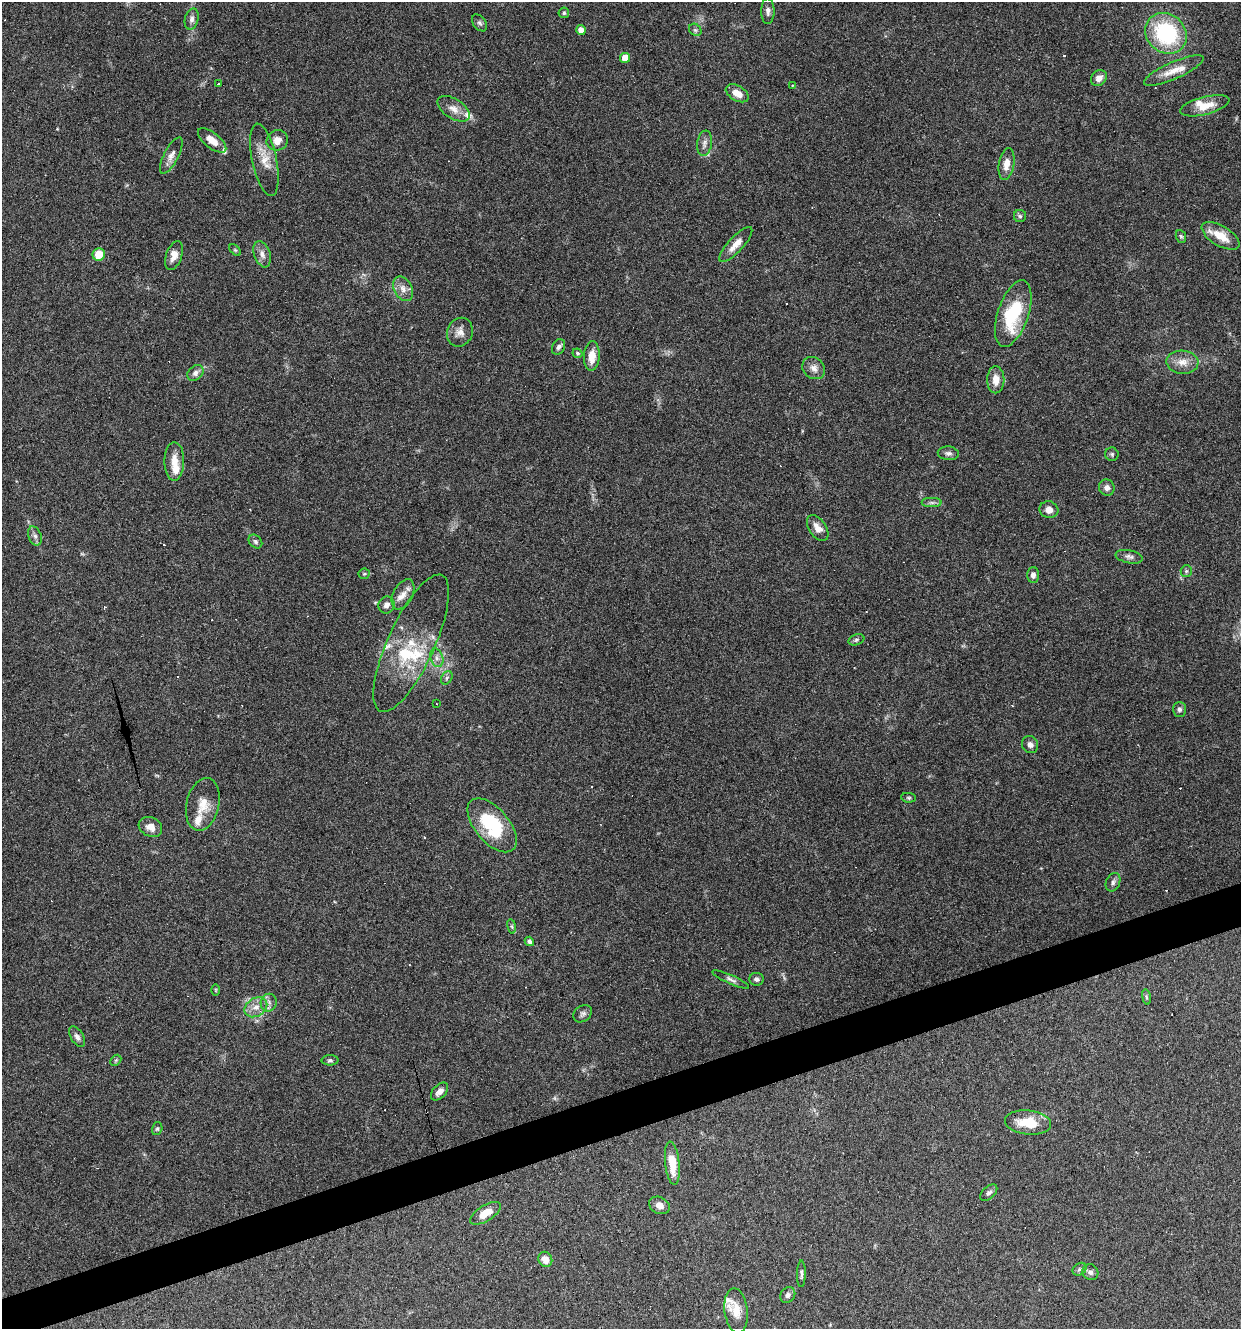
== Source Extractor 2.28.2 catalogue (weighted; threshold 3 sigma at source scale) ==
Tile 7 of 4 x 4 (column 3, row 2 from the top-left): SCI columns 2587-3825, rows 2653-3979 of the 5121 x 5305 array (HDU 1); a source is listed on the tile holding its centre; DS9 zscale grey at full resolution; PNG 1243 x 1331 px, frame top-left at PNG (2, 2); each listed source drawn as its Kron ellipse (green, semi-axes under 4 px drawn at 4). Shown black and unused: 3% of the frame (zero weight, under 3 of 6 exposures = <1% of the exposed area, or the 3 px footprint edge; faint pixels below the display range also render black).
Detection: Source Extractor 2.28.2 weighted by HDU 2 'WHT'; one run over the whole footprint, this tile lists its part. Background 0.0684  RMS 0.0041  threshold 0.0167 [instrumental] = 3 sigma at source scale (4.09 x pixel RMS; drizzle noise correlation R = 1.36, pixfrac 0.8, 0.0396/0.0396 arcsec/px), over >= 5 px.
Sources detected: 129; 27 cosmic-ray / hot-pixel residue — neither listed nor drawn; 11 inside a brighter listed object's ellipse — not listed separately; the other 91 listed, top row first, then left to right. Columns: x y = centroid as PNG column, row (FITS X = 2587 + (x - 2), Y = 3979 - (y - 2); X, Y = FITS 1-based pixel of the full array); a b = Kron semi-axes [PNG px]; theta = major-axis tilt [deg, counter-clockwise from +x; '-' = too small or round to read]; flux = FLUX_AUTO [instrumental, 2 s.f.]
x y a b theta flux
768 11 13 6 90 1.6
564 13 5 5 - 0.65
192 19 11 6 76 1.6
480 23 9 6 -53 1
581 30 5 5 - 3
695 30 7 5 -44 0.78
1166 33 22 19 -41 36
625 58 5 5 - 5.2
1174 70 32 8 24 5.8
1099 78 9 7 45 2.7
218 84 2 2 - 0.37
792 85 4 3 - 0.41
737 93 12 7 -30 3.8
1205 106 25 9 14 6
454 109 18 9 -32 3.6
212 140 17 7 -39 4.4
277 140 11 10 - 3.3
704 143 12 7 82 1.9
171 155 20 7 62 2.6
264 160 37 12 -78 6.8
1006 164 16 7 81 3.5
1020 216 6 6 - 0.82
1181 236 6 5 - 0.59
1221 236 21 10 -31 7.3
736 244 23 7 47 4
235 250 7 4 -44 0.52
99 254 6 6 - 6.8
262 254 13 8 -71 2.3
174 255 15 8 70 3.1
403 289 13 8 -62 2.9
1013 314 34 15 71 25
460 332 15 12 67 2.9
559 347 8 6 65 1.4
577 353 5 4 - 0.64
592 356 15 8 86 4.8
1182 362 16 11 -3 4.2
814 368 12 10 -43 2.7
195 373 9 6 42 1.7
996 380 13 8 89 3.7
948 453 10 7 -4 1.4
1112 454 7 6 - 0.75
174 461 19 10 90 4.9
1107 488 8 7 - 1.7
932 503 10 4 0 1.1
1049 510 9 8 - 2.8
818 528 14 8 -56 3.4
35 536 10 6 -66 1.4
255 542 7 6 - 0.99
1129 557 14 6 -11 1.5
1186 571 6 5 - 0.73
364 574 6 5 - 0.62
1033 575 8 6 87 1.6
403 594 16 9 63 3.5
386 605 8 8 - 1.9
856 640 8 5 20 0.76
411 643 75 23 65 21
437 658 9 6 -72 1.7
447 678 7 5 59 0.83
436 704 2 2 - 0.32
1179 709 7 6 - 1.1
1030 745 9 8 - 1.5
909 798 7 4 -6 0.61
203 804 27 16 77 6.9
492 825 32 17 -50 25
150 827 12 9 -27 3.1
1113 882 10 7 67 1.2
512 926 7 3 -81 0.6
529 941 5 4 - 1.2
731 979 20 4 -24 1.4
756 979 7 6 - 1.1
216 990 6 4 90 0.4
1146 997 8 4 -81 0.64
269 1003 9 8 - 1.7
256 1007 12 9 34 3.3
583 1014 10 8 38 1.3
77 1037 11 6 -59 1.5
116 1060 6 4 45 0.58
330 1060 8 5 1 0.84
440 1091 10 6 47 2.4
1028 1123 23 12 -6 9.8
157 1129 6 5 - 0.63
672 1163 22 7 -84 7.8
989 1193 10 6 43 1.1
659 1205 11 8 -27 2.7
485 1213 17 8 31 4.9
545 1259 8 6 -58 3.5
1079 1269 7 5 35 0.94
1090 1272 8 7 - 1.5
801 1274 13 4 89 1
788 1295 8 7 - 1.2
736 1311 22 11 -83 5.6